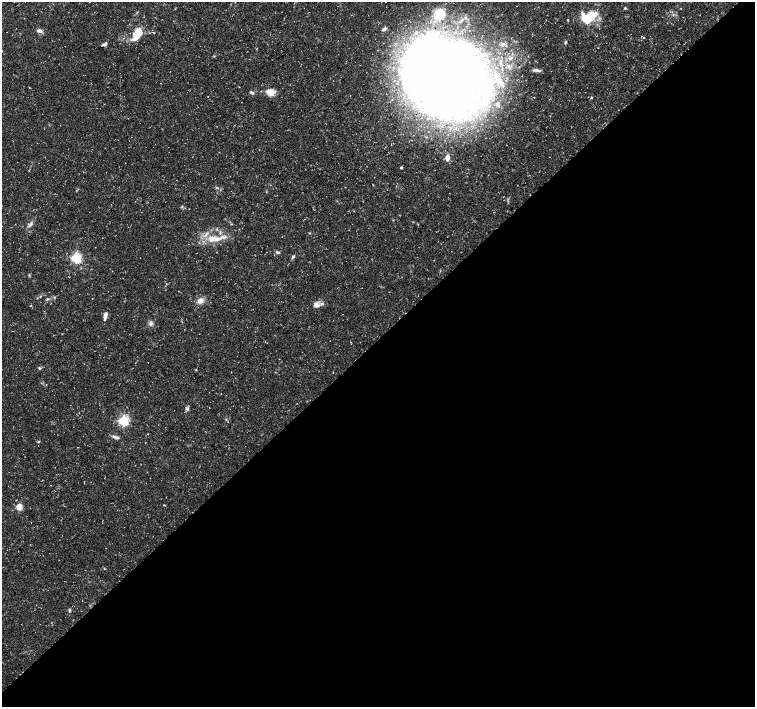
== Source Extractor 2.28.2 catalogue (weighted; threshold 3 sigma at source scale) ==
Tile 15 of 4 x 4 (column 3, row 4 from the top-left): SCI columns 3012-4516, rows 157-1565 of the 6028 x 6015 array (HDU 1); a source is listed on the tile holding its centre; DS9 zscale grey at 2 x 2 block average (1 PNG px = mean of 2 x 2 image px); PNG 757 x 709 px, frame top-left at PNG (2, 2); no overlay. Shown black and unused: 52% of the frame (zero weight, under 3 of 5 exposures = <1% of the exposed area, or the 3 px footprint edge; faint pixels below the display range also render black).
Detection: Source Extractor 2.28.2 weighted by HDU 2 'WHT'; one run over the whole footprint, this tile lists its part. Background 0.0424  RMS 0.0026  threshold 0.0117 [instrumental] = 3 sigma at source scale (4.5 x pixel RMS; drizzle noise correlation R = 1.50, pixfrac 1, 0.0396/0.0396 arcsec/px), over >= 5 px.
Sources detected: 50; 5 inside a brighter listed object's ellipse — not listed separately; the other 45 listed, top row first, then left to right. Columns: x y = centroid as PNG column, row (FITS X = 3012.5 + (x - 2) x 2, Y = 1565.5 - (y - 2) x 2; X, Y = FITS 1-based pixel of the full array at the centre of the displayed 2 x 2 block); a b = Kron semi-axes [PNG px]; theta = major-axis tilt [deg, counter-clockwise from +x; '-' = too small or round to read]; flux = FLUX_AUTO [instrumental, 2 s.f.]
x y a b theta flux
625 8 4 2 - 0.53
440 14 12 11 - 11
590 16 17 9 43 17
568 20 2 2 - 0.36
384 29 6 4 34 1.7
39 31 6 4 -20 2.2
139 32 10 9 - 8.5
643 37 3 2 - 0.4
565 42 4 3 - 0.59
104 44 7 3 25 1.4
503 44 7 5 7 2.4
510 58 6 5 - 2.2
508 66 5 3 - 1.1
537 70 7 4 -3 1.6
445 77 50 37 85 880
498 78 15 6 -71 7.4
252 92 6 3 -26 1.1
270 92 10 7 -15 6
591 97 3 2 - 0.49
447 158 7 5 90 3.4
401 167 3 2 - 0.88
182 206 3 2 - 0.56
30 225 9 4 52 1.9
212 239 21 9 4 12
278 252 5 3 - 1.1
293 257 5 3 - 0.98
76 258 4 3 - 90
29 275 4 2 - 0.5
40 296 3 2 - 0.46
47 299 4 3 - 0.66
200 301 8 7 - 3.7
316 305 8 8 - 3.3
105 315 10 4 78 2.8
150 324 5 4 - 1.5
62 334 2 2 - 0.25
39 368 4 3 - 0.72
196 370 3 2 - 0.38
46 385 2 2 - 0.24
187 409 5 5 - 1.3
124 421 4 3 - 84
115 437 10 4 -20 1.9
38 441 4 2 - 0.47
19 507 3 3 - 23
104 568 4 2 - 0.37
69 610 4 3 - 0.87